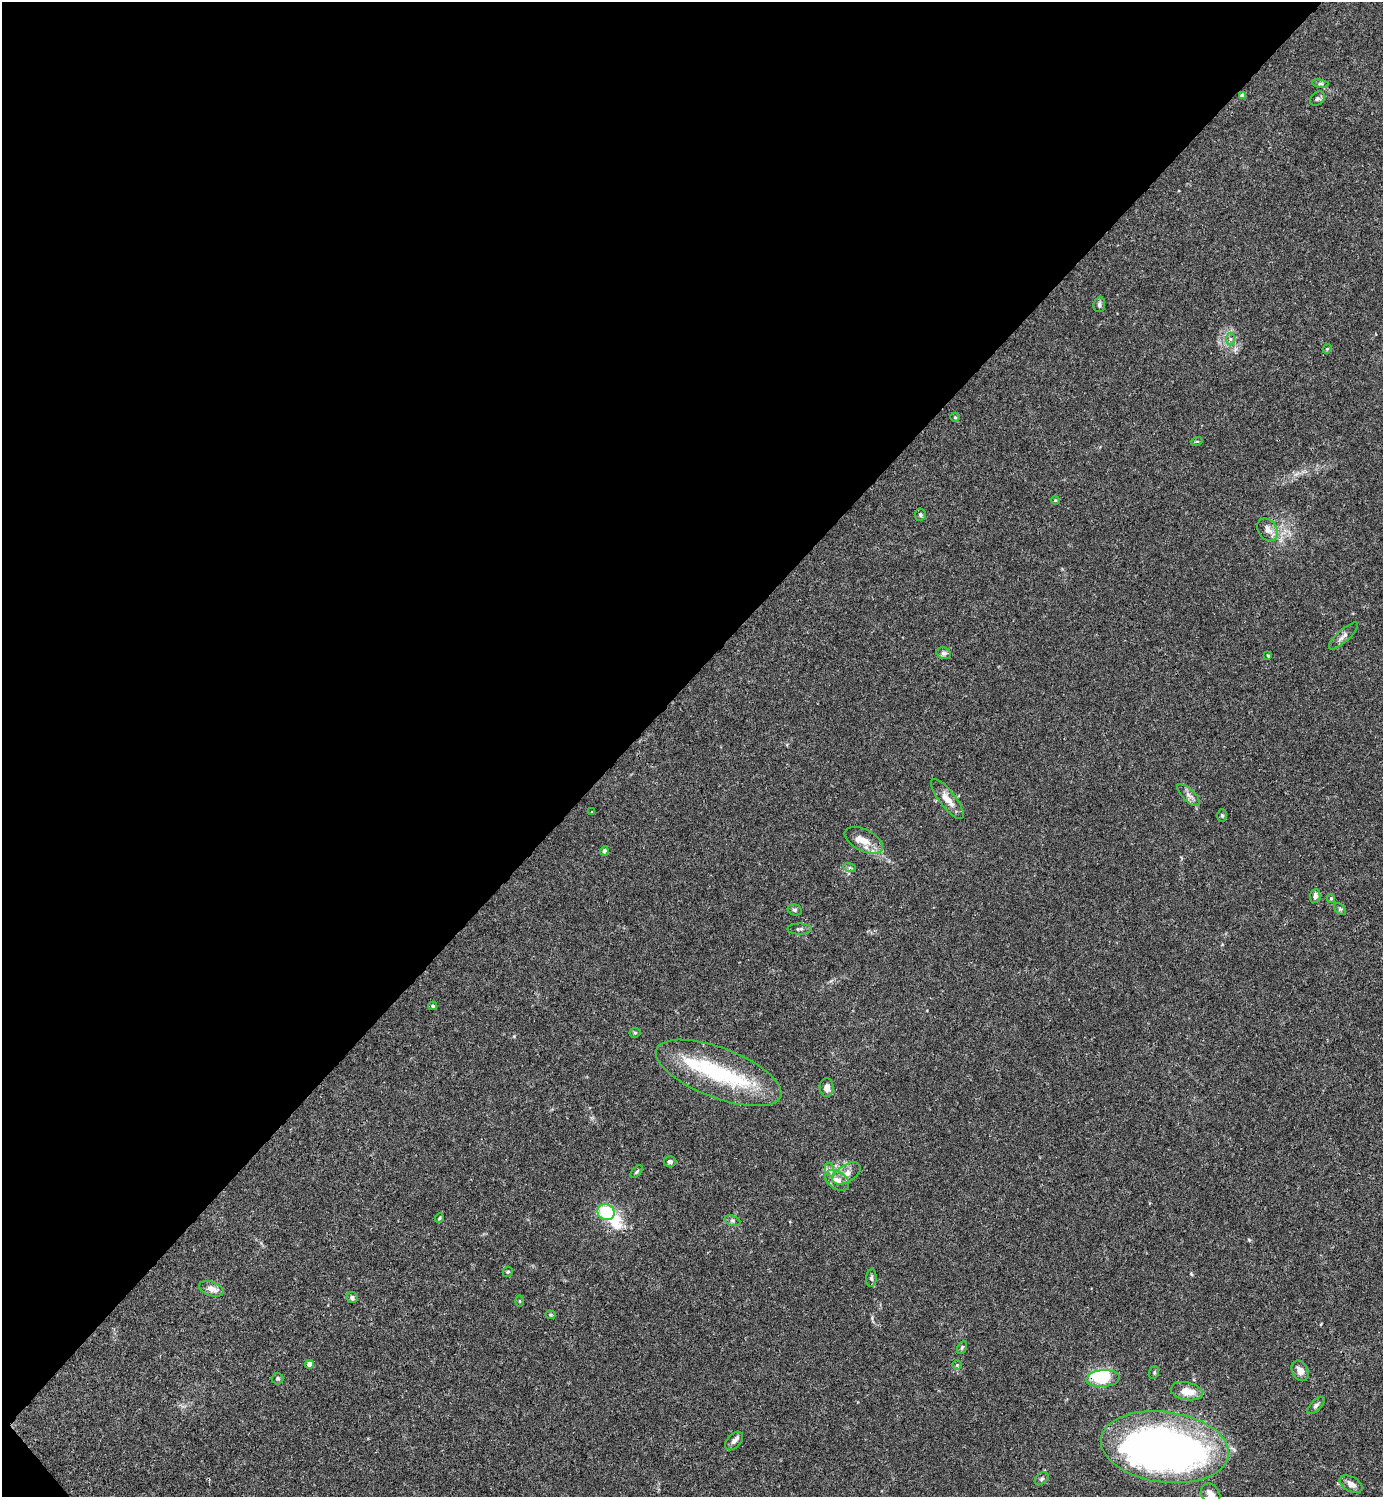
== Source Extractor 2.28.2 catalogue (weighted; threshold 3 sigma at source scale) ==
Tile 5 of 4 x 4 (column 1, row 2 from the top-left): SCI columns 300-1680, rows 2989-4483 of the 5981 x 5982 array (HDU 1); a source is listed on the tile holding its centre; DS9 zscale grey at full resolution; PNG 1385 x 1499 px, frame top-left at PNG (2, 2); each listed source drawn as its Kron ellipse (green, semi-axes under 4 px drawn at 4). Shown black and unused: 46% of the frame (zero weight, under 3 of 4 exposures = <1% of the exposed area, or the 3 px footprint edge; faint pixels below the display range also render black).
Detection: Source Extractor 2.28.2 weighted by HDU 2 'WHT'; one run over the whole footprint, this tile lists its part. Background 0.015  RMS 0.0022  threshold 0.00979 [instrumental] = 3 sigma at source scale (4.5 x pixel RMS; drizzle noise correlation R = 1.50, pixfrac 1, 0.05/0.05 arcsec/px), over >= 5 px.
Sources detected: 66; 4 inside a brighter object's white glare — neither listed nor drawn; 4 inside a brighter listed object's ellipse — not listed separately; the other 58 listed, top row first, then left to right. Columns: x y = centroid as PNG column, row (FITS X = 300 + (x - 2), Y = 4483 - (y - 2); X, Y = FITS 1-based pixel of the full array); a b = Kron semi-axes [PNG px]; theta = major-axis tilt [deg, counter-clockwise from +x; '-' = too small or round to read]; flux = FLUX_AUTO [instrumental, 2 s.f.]
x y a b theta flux
1320 84 8 4 -9 0.44
1242 96 4 4 - 0.91
1317 99 8 6 43 0.48
1099 305 7 6 - 0.51
1230 339 6 4 -89 0.4
1327 349 5 4 - 0.22
955 417 5 4 - 0.25
1197 441 6 3 18 0.23
1055 500 4 3 - 0.18
920 515 6 5 - 0.39
1268 530 12 9 -54 1.6
1343 636 19 6 42 1.1
944 653 7 5 -20 0.53
1268 656 3 3 - 0.19
1189 795 14 6 -44 1
947 799 24 8 -52 2.5
591 812 3 2 - 0.12
1222 815 6 5 - 0.38
864 840 21 11 -27 2.7
604 851 4 4 - 0.6
850 868 6 4 -18 0.31
1315 896 7 5 86 0.77
1331 898 4 4 - 0.25
1340 909 7 4 -44 0.37
795 910 7 5 -15 0.48
800 929 12 5 1 0.53
433 1006 4 3 - 0.36
635 1033 5 5 - 0.28
718 1073 66 25 -21 20
827 1087 9 7 -87 1.1
670 1162 6 5 - 0.52
830 1170 7 4 -71 0.63
637 1172 7 4 48 0.32
846 1173 15 8 31 1.8
837 1180 13 8 -35 1.9
606 1212 9 7 -27 12
439 1218 5 4 - 0.24
732 1221 8 5 -19 0.49
508 1272 5 4 - 0.3
871 1278 9 5 86 0.53
211 1289 13 7 -19 1.7
352 1298 5 5 - 0.46
520 1301 5 3 - 0.2
550 1315 5 4 - 0.25
962 1347 7 4 63 0.33
310 1364 4 4 - 1.7
957 1365 5 5 - 0.28
1300 1371 11 8 -62 1.5
1154 1372 6 5 - 0.34
278 1378 6 6 - 0.38
1103 1379 16 8 5 8.5
1187 1391 16 9 -10 3
1316 1406 11 5 45 0.63
734 1441 11 7 46 0.86
1165 1447 64 35 -8 140
1042 1479 8 5 39 0.48
1351 1484 12 7 -28 1.3
1211 1494 11 9 -57 1.5
Overlapping masked pixels (flux is a lower limit): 1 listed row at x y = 1103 1379
Isophote crosses this tile's border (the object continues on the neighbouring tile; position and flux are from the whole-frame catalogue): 1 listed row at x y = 1211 1494